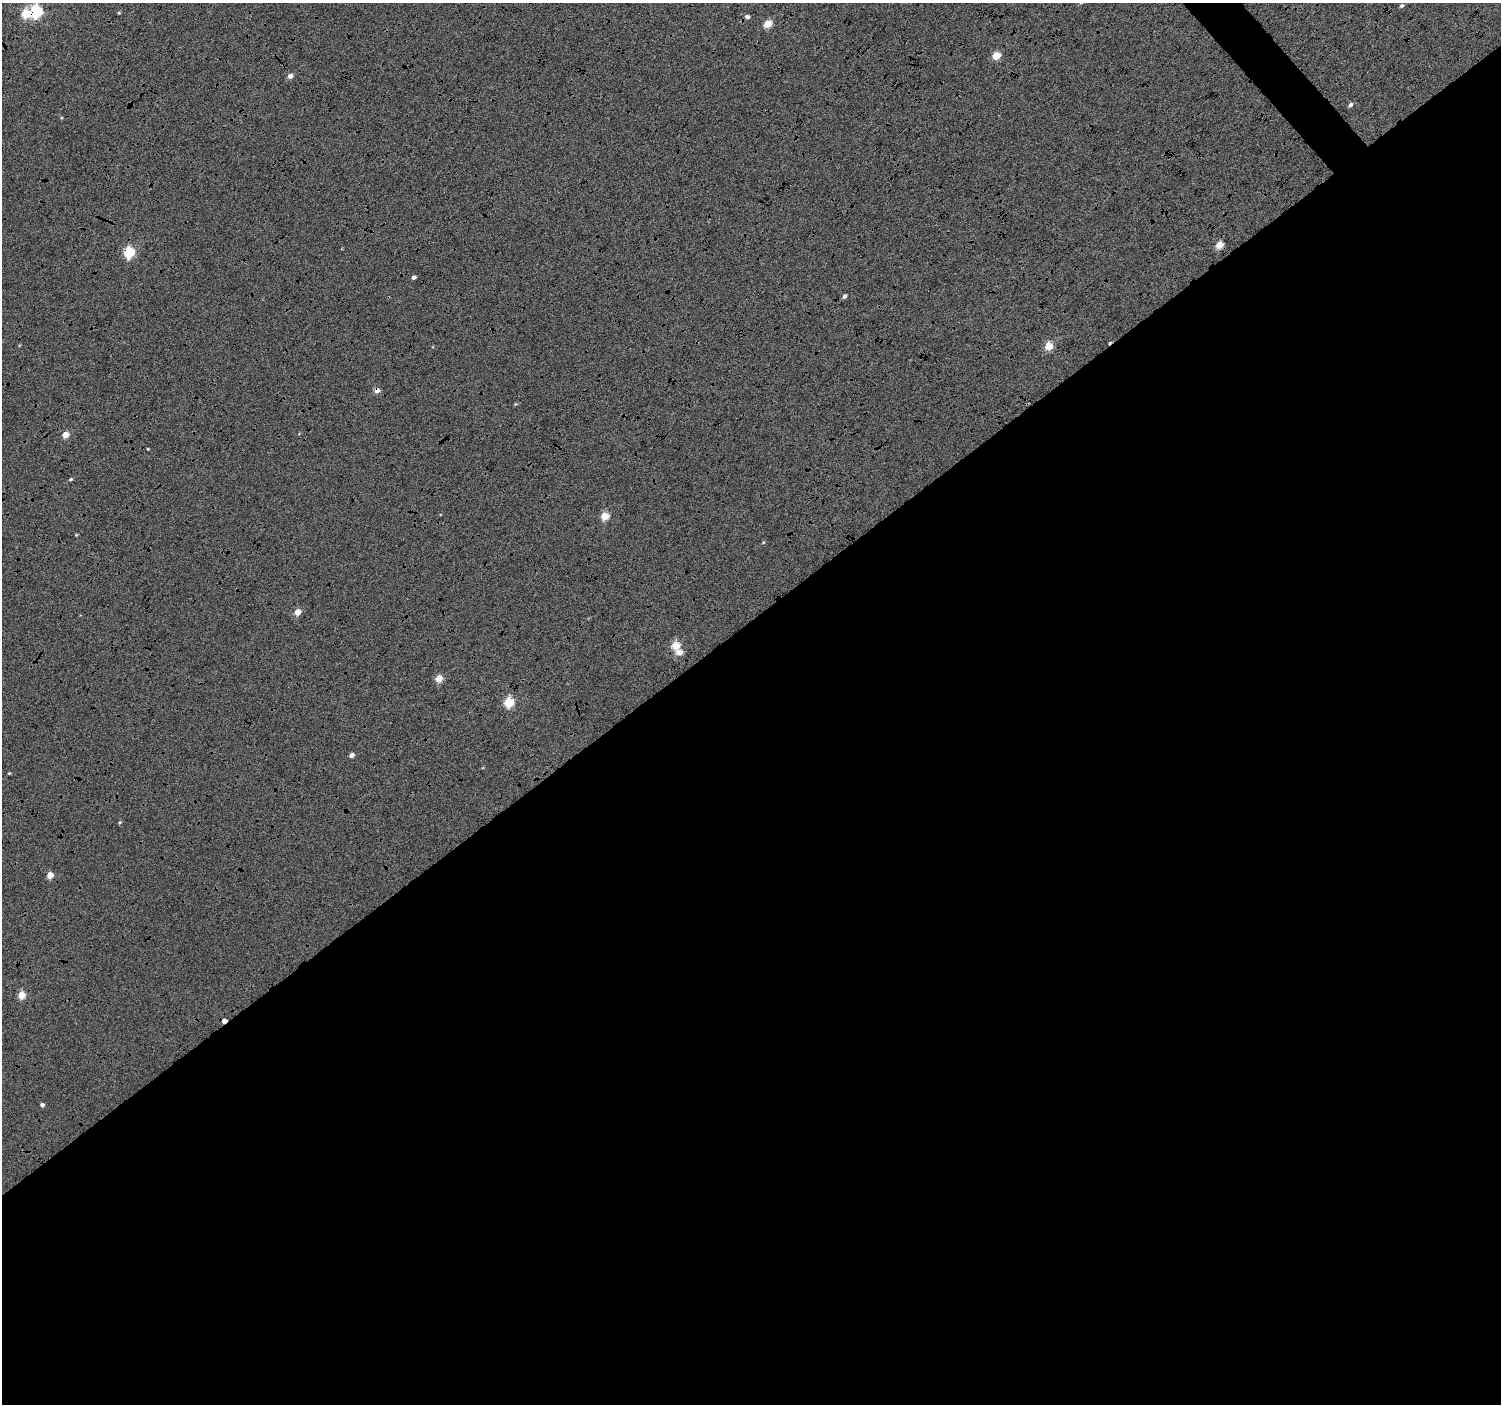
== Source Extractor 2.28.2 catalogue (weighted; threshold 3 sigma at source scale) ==
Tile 15 of 4 x 4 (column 3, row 4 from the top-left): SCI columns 3007-4505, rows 208-1609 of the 6003 x 5959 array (HDU 1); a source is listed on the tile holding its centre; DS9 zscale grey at full resolution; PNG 1503 x 1406 px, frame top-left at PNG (2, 3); no overlay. Shown black and unused: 57% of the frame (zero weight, under 4 of 12 exposures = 2% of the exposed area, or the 3 px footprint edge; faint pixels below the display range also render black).
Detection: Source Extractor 2.28.2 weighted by HDU 2 'WHT'; one run over the whole footprint, this tile lists its part. Background -0.0512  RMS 0.021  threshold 0.086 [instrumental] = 3 sigma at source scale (4.09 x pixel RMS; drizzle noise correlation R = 1.36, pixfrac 0.8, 0.0396/0.0396 arcsec/px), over >= 5 px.
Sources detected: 34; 2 cosmic-ray / hot-pixel residue — not listed; the other 32 listed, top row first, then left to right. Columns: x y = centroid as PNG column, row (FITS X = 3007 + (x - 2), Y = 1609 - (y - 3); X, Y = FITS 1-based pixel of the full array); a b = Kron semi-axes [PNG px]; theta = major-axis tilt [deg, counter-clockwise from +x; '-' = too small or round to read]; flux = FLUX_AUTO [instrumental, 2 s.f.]
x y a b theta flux
1402 5 5 4 - 3.5
36 11 6 6 - 240
119 13 4 3 - 1.8
25 14 5 5 - 66
747 17 5 4 - 6.5
768 24 5 4 - 46
996 55 5 4 - 53
290 76 5 5 - 9.5
1351 105 6 5 - 4.7
1219 245 5 4 - 35
129 252 6 5 - 140
414 277 4 4 - 5.5
844 296 5 4 - 4.8
1049 346 5 5 - 63
377 390 5 4 - 13
65 435 5 4 - 27
148 449 3 3 - 1.4
71 479 4 3 - 2.9
605 516 5 5 - 49
76 535 4 4 - 1.7
763 542 5 3 - 1.9
297 612 5 4 - 27
676 645 5 5 - 56
679 652 6 5 - 17
439 678 5 4 - 36
509 702 5 5 - 100
352 755 4 4 - 9.9
9 773 4 3 - 1.6
120 822 5 4 - 2.2
50 875 5 4 - 24
21 995 5 5 - 42
42 1105 4 4 - 4.8
Overlapping masked pixels (flux is a lower limit): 3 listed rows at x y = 36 11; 129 252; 377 390